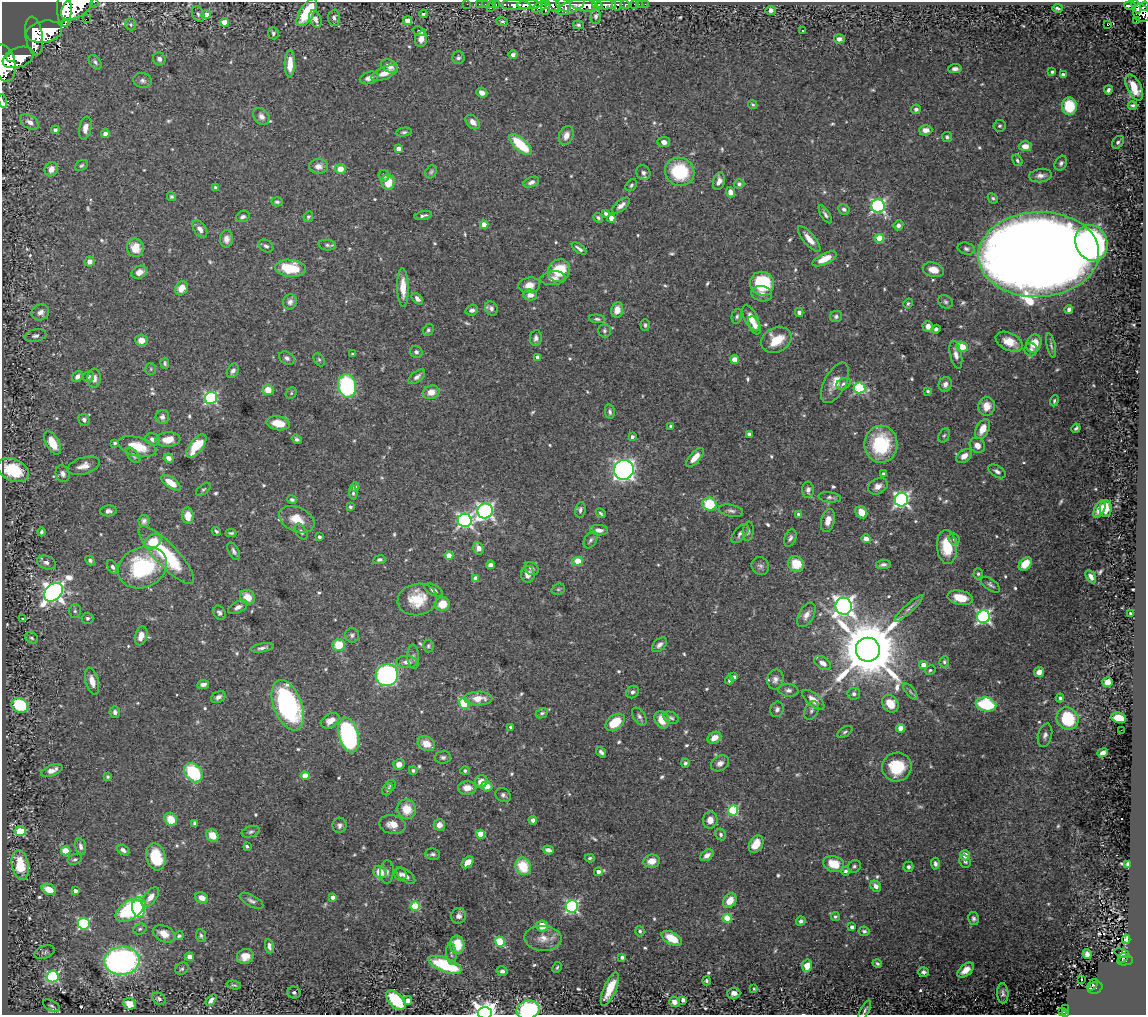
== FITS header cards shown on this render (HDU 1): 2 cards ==
NAXIS1  =                 1144
NAXIS2  =                 1013

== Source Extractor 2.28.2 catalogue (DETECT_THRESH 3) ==
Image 1144 x 1013 px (HDU 1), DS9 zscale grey, 1 PNG px = 1 image px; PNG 1148 x 1017 px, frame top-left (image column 1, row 1013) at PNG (2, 2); each listed source drawn as its Kron ellipse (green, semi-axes under 4 px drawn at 4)
Background 1.14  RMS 0.024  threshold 0.0728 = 3 sigma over >= 5 px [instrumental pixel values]
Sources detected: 691; of the 691, the 500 brightest by FLUX_AUTO listed and drawn (191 fainter detections omitted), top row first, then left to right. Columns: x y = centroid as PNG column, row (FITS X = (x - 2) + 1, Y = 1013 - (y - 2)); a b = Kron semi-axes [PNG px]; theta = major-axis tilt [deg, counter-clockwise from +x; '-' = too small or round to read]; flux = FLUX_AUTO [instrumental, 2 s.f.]
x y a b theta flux
94 2 2 2 - 68
467 4 2 2 - 7.9
479 4 3 2 - 21
485 4 2 2 - 18
492 4 3 2 - 27
496 4 3 2 - 47
635 4 3 3 - 81
639 4 2 2 - 13
645 4 2 2 - 19
516 5 15 5 -2 2500
529 5 12 4 1 2800
553 5 8 6 -31 1500
564 5 8 6 -30 990
584 5 14 6 -8 5200
597 5 5 4 - 1300
606 5 10 4 0 2400
617 5 6 4 63 400
625 5 5 3 - 370
1130 5 6 4 -3 290
77 6 18 10 37 8900
540 6 9 4 31 860
1144 6 5 3 - 380
546 7 8 4 83 930
571 7 15 6 23 2100
1136 7 7 4 -64 530
490 8 3 3 - 130
1057 8 5 3 - 3.6
64 9 18 7 -89 7800
771 10 5 4 - 6.9
307 12 15 7 58 77
1141 13 9 8 - 1100
198 14 8 5 -63 3.7
423 14 4 3 - 2.9
206 15 4 4 - 26
596 16 7 5 87 4.3
334 18 8 6 86 5.8
86 19 2 2 - 600
315 19 9 5 -67 11
408 21 4 4 - 18
502 21 6 4 -22 3.6
1136 21 2 2 - 8.9
225 22 5 4 - 23
65 23 2 2 - 3300
131 24 6 5 - 3.2
578 25 5 4 - 3.8
1107 25 3 3 - 16
419 31 7 4 -18 4.8
802 31 3 3 - 5.2
44 32 18 11 11 16000
273 33 6 5 - 4
34 36 19 8 -81 7900
421 39 8 6 83 13
839 39 5 4 - 7.2
513 55 4 4 - 7.8
18 57 16 9 20 7200
10 58 2 2 - 7300
458 58 6 6 - 4.7
159 59 7 6 - 6.1
95 62 8 5 -52 4.7
4 63 19 11 -76 7600
290 64 14 5 89 23
389 66 9 6 -24 14
955 69 6 4 5 6.5
1052 72 4 4 - 2.9
385 73 14 6 24 20
1063 75 4 4 - 8.2
369 78 9 6 18 10
143 80 9 7 -14 5.9
1134 87 14 7 -64 41
1108 90 4 3 - 5
482 93 6 5 - 7.7
3 101 7 2 -77 19
753 105 5 4 - 2.9
1133 105 5 3 - 3.9
1069 106 9 7 -85 62
916 109 5 4 - 5.7
261 116 9 7 -52 9.4
30 122 10 6 -32 9.9
473 122 8 6 -45 11
1000 126 6 6 - 3.2
85 128 11 6 80 12
55 130 4 4 - 6.2
926 130 6 5 - 10
404 132 8 4 9 3.4
105 134 4 4 - 12
566 135 10 7 68 12
947 137 5 5 - 4.4
664 142 6 5 - 10
1118 142 7 5 48 4.2
520 144 14 6 -42 73
1025 146 6 5 - 19
399 149 4 4 - 11
1017 160 6 4 -59 3.5
1061 163 8 6 62 4.8
81 166 7 5 32 3.1
318 166 9 7 -3 10
51 169 7 6 - 12
340 169 5 5 - 21
431 172 7 5 58 3.4
680 172 15 14 - 100
643 173 8 6 -57 6.4
384 176 6 5 - 3.9
1040 176 11 6 7 8.7
719 181 9 5 74 9.6
388 182 7 6 - 37
531 182 8 5 22 6.1
739 184 5 4 - 5.2
631 185 6 5 - 3.3
216 188 4 3 - 5.1
730 192 5 4 - 12
171 197 4 4 - 3.1
993 198 6 4 -44 3.1
277 202 6 4 -2 4
621 205 10 5 40 9.2
878 206 7 6 - 350
844 209 6 5 - 5.4
606 213 4 3 - 4.8
825 214 10 4 -58 4.8
423 216 9 3 11 4.8
243 217 7 5 21 5.4
308 217 5 4 - 3
598 218 5 4 - 3.6
611 218 4 4 - 20
484 225 4 4 - 21
898 225 5 5 - 5.2
200 229 10 6 -56 9.6
879 238 4 4 - 52
226 239 8 6 87 9.1
809 239 16 5 -50 18
1091 243 18 15 -65 510
327 245 9 5 -7 4.9
266 246 8 6 -31 5.2
135 248 9 8 - 29
579 248 8 3 -36 5.3
966 249 9 6 -14 5
1039 254 60 42 2 7800
825 259 13 5 26 28
89 261 5 5 - 9.1
290 268 15 8 -6 63
559 270 12 10 45 57
933 270 11 7 -16 18
139 272 8 6 26 13
553 278 13 7 5 11
762 284 12 11 - 100
529 285 11 8 7 15
403 287 19 5 -88 26
181 288 7 6 - 18
762 294 10 7 -10 9.7
530 295 7 5 -1 12
417 299 7 4 -47 6.7
290 302 7 7 - 6.5
945 302 8 6 -36 3.9
908 303 5 4 - 3.2
491 308 7 6 - 5.8
1069 309 4 4 - 6
472 310 6 5 - 5.8
617 310 7 6 - 17
40 312 9 7 29 8.7
799 312 4 4 - 5.1
737 316 7 5 75 3.7
836 316 6 5 - 4.2
751 318 14 6 -63 23
597 319 8 4 -5 3.9
645 325 6 4 -87 3.4
754 325 10 5 -64 8.9
928 326 6 5 - 11
936 329 4 4 - 4.1
428 330 6 5 - 3.6
604 331 6 6 - 4
35 336 11 6 12 5.5
536 338 8 6 83 5.9
141 340 6 6 - 15
776 340 16 12 26 43
1009 342 14 8 -25 25
1034 343 9 7 68 27
1051 346 13 4 -78 4.4
962 347 6 5 - 32
1031 350 6 6 - 5.8
416 352 6 6 - 4.3
353 354 3 3 - 2.9
956 355 14 5 -77 11
538 357 4 4 - 10
287 358 8 6 -32 5.1
319 359 7 5 -62 3.2
735 360 4 4 - 30
165 363 5 4 - 3.4
151 369 6 5 - 3.1
233 371 8 5 59 6.2
89 376 5 5 - 4.6
77 377 6 4 53 7.7
417 377 10 5 38 6.4
94 378 9 6 86 9
835 383 22 11 62 25
844 384 7 5 24 5.8
945 384 7 6 - 8.3
347 386 12 9 -81 200
859 388 6 5 - 170
268 390 5 5 - 26
928 391 3 3 - 2.9
431 392 8 6 16 18
291 393 6 5 - 2.8
211 398 6 6 - 270
1054 401 6 4 68 2.8
987 406 9 8 - 20
610 412 7 5 -79 4.7
162 417 7 7 - 7.1
84 420 6 5 - 5
278 423 12 7 -10 28
670 426 3 3 - 2.8
1076 428 5 3 - 3.2
983 429 11 6 63 22
749 434 4 4 - 7.5
944 435 7 5 61 3.3
632 437 4 3 - 5.4
153 439 7 6 - 7.4
297 439 5 4 - 4
168 440 12 7 6 21
53 443 13 6 -61 36
115 443 3 3 - 4
881 444 18 16 90 110
977 445 8 7 - 13
196 446 14 6 52 53
137 447 19 9 -15 39
133 455 9 5 -51 4.4
964 456 8 6 35 15
695 457 12 5 48 17
169 458 5 4 - 9.4
84 466 17 8 15 14
13 470 16 11 -24 81
624 470 10 9 - 900
997 471 9 5 -32 6.3
63 474 8 7 - 7.9
884 474 4 3 - 3.5
171 483 11 5 -35 27
878 486 10 7 27 11
355 487 5 4 - 3.9
203 489 8 4 39 3.1
808 490 8 6 -90 7.3
353 493 7 4 -86 3.9
830 497 11 5 -6 5.1
292 500 5 4 - 4.1
901 500 7 6 - 490
709 504 7 6 - 65
350 507 3 3 - 3.3
1106 508 8 6 87 25
1099 509 10 4 62 14
580 510 8 5 80 5.3
108 511 8 5 4 6.9
485 511 8 7 - 550
731 511 12 6 -10 6
861 512 7 5 -53 23
601 513 5 3 - 3
799 514 4 3 - 6.3
188 516 8 6 -86 20
297 519 18 12 -24 32
465 520 7 6 - 430
828 520 12 6 76 14
144 521 6 5 - 5.4
599 530 9 5 -4 9.8
216 531 4 3 - 3.4
748 531 10 5 85 4
41 532 4 4 - 3.5
301 532 9 5 -60 4.7
231 533 5 3 - 2.9
740 533 11 5 51 6.1
319 537 3 3 - 4.2
790 538 9 5 69 5.4
866 539 4 4 - 10
954 539 6 5 - 4
591 540 9 6 58 4.9
153 542 9 6 39 37
947 547 17 10 -85 50
478 548 6 5 - 12
234 551 9 5 -63 5.2
166 555 38 11 -46 130
449 555 4 4 - 25
90 560 5 4 - 3.6
379 560 6 4 8 3.9
578 561 5 4 - 37
46 562 10 6 -19 7.8
796 564 8 7 - 37
1025 564 8 5 47 29
490 565 4 4 - 6.3
883 565 7 4 8 5.1
760 566 9 8 - 6
113 567 7 4 -61 4.3
142 567 25 20 24 160
532 568 7 6 - 5.3
528 574 8 7 - 16
978 574 5 4 - 2.9
1091 577 7 4 -58 7.2
476 578 4 4 - 18
990 585 11 5 -35 5
558 589 7 5 20 3
433 590 10 5 -27 6.7
53 592 11 7 45 1100
247 597 8 7 - 26
960 598 13 7 -11 32
417 599 20 15 11 53
442 604 7 7 - 27
844 606 8 8 - 1000
238 607 10 5 27 7.8
909 608 19 4 43 7.1
75 611 7 5 -89 3.2
219 613 7 5 -55 4.8
1131 614 4 3 - 5
806 615 13 7 60 12
983 617 6 6 - 400
87 618 6 5 - 3.6
23 619 4 3 - 2.9
352 635 7 7 - 4.6
141 636 9 6 74 13
32 638 7 5 -32 3.5
339 645 6 6 - 40
659 645 9 5 43 6.2
428 646 6 5 - 3.2
262 648 12 3 10 5.7
868 650 12 12 - 16000
413 657 12 5 -85 6
407 662 10 6 -3 9.3
944 662 5 4 - 3.1
823 663 9 6 -33 12
923 665 4 4 - 14
930 670 6 4 29 2.8
1039 672 5 5 - 11
387 675 11 11 - 420
734 677 4 3 - 3.5
775 679 10 8 76 8.1
729 680 4 3 - 4
92 681 14 6 -75 16
1107 682 5 5 - 19
203 684 6 4 9 7.4
788 690 10 6 -6 6.6
910 691 10 4 -50 4.1
632 692 7 6 - 4.7
854 694 6 6 - 6.5
218 697 8 5 29 6
1060 698 4 4 - 4
478 699 14 7 1 23
813 700 13 6 -40 18
464 703 5 5 - 100
890 704 9 7 -49 30
986 704 10 7 -12 130
20 705 8 7 - 110
288 705 26 14 -69 310
777 709 8 6 67 5.9
811 711 10 6 66 5.8
115 712 6 5 - 5.2
542 713 6 5 - 4
639 716 10 6 -58 5.7
671 718 8 5 -25 4.3
1067 718 11 10 - 99
1119 718 7 5 -11 40
662 720 9 7 -66 23
330 721 10 6 31 17
615 722 11 7 37 39
511 727 4 4 - 6.3
901 728 4 4 - 28
1121 730 2 2 - 6
845 732 8 4 32 3.6
348 735 18 10 -75 330
1045 735 12 7 75 7.7
714 738 7 5 33 16
426 744 9 7 -28 23
601 752 6 4 -50 4.8
1103 753 5 4 - 8.5
443 757 8 6 4 4.6
685 763 4 4 - 4
720 763 9 7 31 8.5
399 764 5 5 - 13
897 767 15 14 - 69
52 770 11 5 21 12
413 770 4 4 - 5.1
465 770 4 4 - 3.7
193 773 11 8 -50 110
305 776 4 4 - 32
108 777 4 4 - 2.9
481 781 6 6 - 16
390 785 6 5 - 3.6
487 786 5 5 - 16
467 788 9 7 1 19
387 789 6 5 - 3.9
503 795 8 6 -35 5
407 809 10 9 - 35
733 810 5 5 - 140
171 819 7 6 - 34
533 820 4 4 - 6.1
710 820 8 7 - 12
195 823 4 3 - 5.6
340 825 7 7 - 5.9
392 825 13 9 -12 20
439 825 6 5 - 14
20 831 5 5 - 74
251 832 9 5 18 4.2
481 834 4 4 - 43
721 834 6 5 - 4.6
212 835 7 5 -53 24
756 844 9 6 60 25
81 846 8 5 -77 7.3
247 846 4 3 - 3.1
123 850 7 4 -32 6.5
548 850 5 4 - 7
66 851 5 4 - 58
433 854 7 5 -10 4.7
707 855 7 5 34 9.4
965 855 5 5 - 13
156 857 14 9 -75 55
590 858 5 3 - 2.9
75 859 7 5 17 3.6
652 861 8 6 10 18
965 861 7 5 -69 4.4
468 862 7 5 42 18
834 864 11 7 -17 38
935 864 6 4 -87 4.7
1127 864 4 3 - 4.2
20 865 15 8 -80 48
523 866 9 7 -68 54
854 866 6 6 - 3.7
908 867 5 5 - 4.1
845 871 4 4 - 3.7
380 872 7 6 - 30
387 872 11 7 87 5.5
598 872 4 4 - 7.3
400 874 6 6 - 4.3
405 876 11 5 -37 11
876 886 6 5 - 7.3
49 889 7 5 -27 23
75 891 4 4 - 9.1
150 897 12 6 52 13
333 897 4 4 - 7.3
202 898 7 5 -27 16
251 901 13 5 -28 6
730 901 8 6 55 24
415 906 5 4 - 91
572 906 6 6 - 310
138 909 9 6 -74 99
131 910 17 9 34 240
459 916 8 7 - 8.6
835 917 4 4 - 3
727 918 4 4 - 57
974 918 6 5 - 4.5
801 921 4 4 - 5
84 924 6 6 - 200
542 926 6 5 - 26
852 927 4 4 - 4.4
140 929 7 5 19 3.6
640 931 5 4 - 3.5
864 931 5 4 - 3.6
164 934 12 8 -25 20
179 936 4 4 - 3.1
201 936 6 5 - 3.5
543 938 18 12 -3 22
672 938 11 6 -29 36
1126 939 4 3 - 4.3
500 942 5 5 - 110
457 945 9 7 -85 41
269 946 7 4 -81 5.9
45 952 10 6 18 4.3
1122 953 8 3 -20 32
451 954 11 5 -85 4.9
1087 954 5 4 - 7.5
245 956 8 7 - 17
189 957 4 4 - 14
622 957 4 3 - 3.3
1123 958 5 2 - 24
122 961 18 14 7 550
1125 961 8 4 9 130
877 964 5 3 - 3.8
445 965 17 7 -21 110
807 966 6 5 - 27
557 967 6 4 62 2.8
182 969 7 5 34 4
966 970 9 5 40 14
502 971 5 5 - 5.6
923 972 5 4 - 5.3
53 977 6 5 - 230
1081 979 3 2 - 3.4
706 981 4 4 - 3.3
234 985 7 3 -10 3
1093 985 6 2 52 36
1095 988 7 6 - 120
610 989 18 6 66 38
754 989 4 4 - 2.9
294 992 7 6 - 4.1
734 993 6 5 - 11
1003 993 10 5 -88 5.8
159 999 7 5 -33 4.7
211 1000 6 4 48 6.8
396 1000 12 7 -46 94
408 1000 4 4 - 13
683 1000 4 3 - 6.4
674 1002 5 5 - 11
129 1004 6 5 - 24
51 1006 9 5 -29 3.6
1066 1009 3 2 - 11
528 1010 12 9 15 300
865 1010 11 3 61 4.1
1063 1012 4 2 - 18
485 1013 7 6 - 1400
1065 1013 3 2 - 28
At the frame edge (FLAGS 8, measured only in part): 10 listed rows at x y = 94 2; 77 6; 1144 6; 64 9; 4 63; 3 101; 528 1010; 865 1010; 485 1013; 1065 1013
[191 fainter detections neither listed nor drawn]